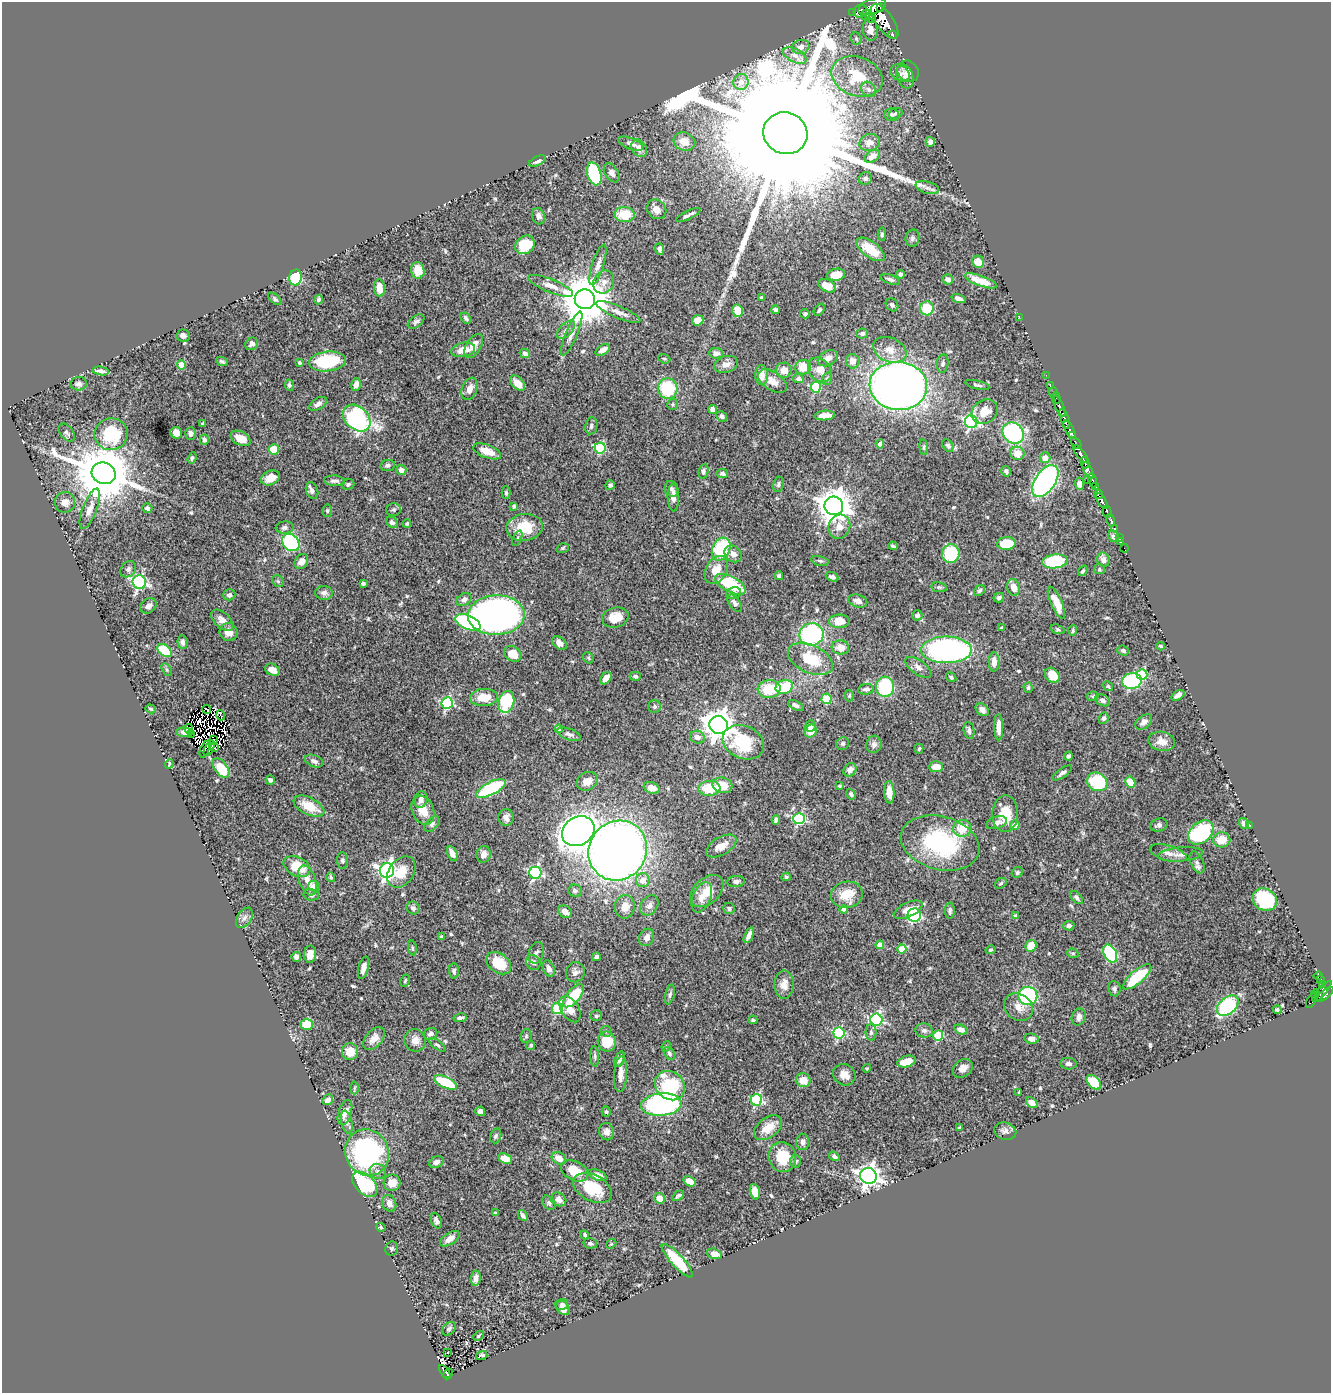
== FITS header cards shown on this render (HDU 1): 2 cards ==
NAXIS1  =                 1329
NAXIS2  =                 1391

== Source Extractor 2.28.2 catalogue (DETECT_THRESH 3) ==
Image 1329 x 1391 px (HDU 1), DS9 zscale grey, 1 PNG px = 1 image px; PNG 1333 x 1395 px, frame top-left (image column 1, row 1391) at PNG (2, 2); each listed source drawn as its Kron ellipse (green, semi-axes under 4 px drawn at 4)
Background 0.64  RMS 0.019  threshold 0.057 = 3 sigma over >= 5 px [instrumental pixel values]
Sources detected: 579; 5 with non-positive FLUX_AUTO (blend fragments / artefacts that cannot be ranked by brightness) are neither listed nor drawn; of the other 574, the 500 brightest by FLUX_AUTO listed and drawn (74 fainter detections omitted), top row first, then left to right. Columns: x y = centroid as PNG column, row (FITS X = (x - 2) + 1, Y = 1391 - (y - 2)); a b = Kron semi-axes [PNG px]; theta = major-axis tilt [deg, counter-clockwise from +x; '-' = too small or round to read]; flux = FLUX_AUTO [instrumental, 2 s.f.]
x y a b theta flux
872 7 14 7 20 1700
881 8 4 2 - 210
860 11 7 6 - 60
853 13 3 2 - 14
866 14 5 4 - 210
871 18 6 4 -52 340
885 21 20 8 -55 2300
870 30 11 7 -83 10
893 35 3 3 - 73
856 39 6 5 - 2.1
801 47 8 7 - 6.2
795 55 12 6 -26 7.6
908 71 11 10 - 8.3
900 73 10 7 -33 6.1
857 76 26 19 -20 57
905 76 12 8 -71 7.3
741 82 8 7 - 11
869 89 8 6 -50 4.8
895 113 7 5 22 2.6
892 115 7 6 - 3.1
785 133 22 21 - 140000
684 142 11 9 -21 17
930 142 5 4 - 7.7
870 143 10 8 19 6.4
631 144 13 5 -22 5.7
639 148 9 7 -57 8
872 156 8 5 32 8.1
538 161 9 4 26 4.6
612 173 10 6 -57 5.2
594 174 12 7 -73 110
865 178 7 6 - 3.2
927 188 12 6 -15 6
657 209 10 9 - 8.2
625 214 10 7 -2 34
688 215 13 3 26 4.2
539 216 8 6 -74 5
882 234 6 4 88 2.3
912 238 8 7 - 3.7
525 245 10 8 36 45
659 249 6 4 -89 4.2
870 249 16 8 -37 34
978 262 6 6 - 15
598 265 21 6 73 7.9
418 270 8 6 -79 17
900 274 4 4 - 3
836 275 9 6 9 19
295 277 8 6 76 110
890 279 10 4 -19 3.7
948 279 5 5 - 5.8
981 281 17 5 -20 16
604 282 12 10 61 8.9
551 286 24 6 -22 10
827 286 9 6 -24 17
379 288 9 5 -84 14
761 298 4 3 - 2
275 299 8 4 -41 2.4
319 299 5 4 - 3
585 299 10 10 - 7100
959 299 7 4 -20 5.6
892 305 7 5 -51 2.8
927 308 7 7 - 36
775 310 4 3 - 2.9
819 310 7 4 53 2.8
738 311 6 5 - 22
618 312 24 6 -23 8.8
805 314 5 5 - 2.5
1019 317 2 2 - 22
466 318 6 4 -54 3.5
698 320 6 5 - 18
416 322 9 5 36 3.6
566 330 11 6 46 5.3
862 333 6 4 14 3
572 334 24 5 67 9.6
183 336 6 6 - 5
252 344 7 6 - 5.1
474 346 13 7 59 14
463 350 12 7 13 18
603 350 8 4 34 11
890 350 17 12 -22 17
525 353 5 4 - 3.5
716 353 7 5 -6 5.4
828 358 10 7 27 9.9
664 359 6 4 -21 1.9
222 361 6 3 -24 2.3
327 361 18 10 6 85
853 361 7 6 - 9.8
300 363 4 3 - 2.7
943 363 9 5 83 3.6
726 364 12 8 18 8.3
181 365 4 4 - 32
803 367 8 7 - 24
784 370 8 7 - 11
820 370 14 10 -48 15
101 371 8 3 -9 4.1
762 375 10 6 90 15
1046 375 2 2 - 7.3
798 379 5 4 - 3.5
827 379 6 5 - 2.4
772 381 16 9 -34 11
518 383 9 5 -45 16
79 384 8 6 4 4.8
289 385 6 4 -84 2.8
356 385 6 5 - 8.6
977 385 12 3 -14 2.8
898 386 29 24 -5 1100
1050 386 2 2 - 8.2
816 387 5 5 - 67
668 388 10 9 - 69
470 389 11 7 69 10
1053 392 5 3 - 13
1056 398 5 2 - 23
318 404 10 5 31 5.5
673 404 5 5 - 2
1060 406 11 3 -66 74
713 409 4 4 - 7.2
985 411 14 11 35 18
825 415 10 4 5 12
722 416 5 5 - 4.1
357 418 15 11 -43 240
1065 419 11 3 -70 530
971 422 6 6 - 220
203 424 3 3 - 2.2
591 426 8 6 82 3.8
1070 430 10 3 -61 640
67 433 10 6 -52 3.9
176 433 6 5 - 12
191 433 6 5 - 4.3
1013 433 11 9 -41 150
111 434 17 16 - 77
1072 436 3 3 - 200
241 438 11 6 -28 16
204 440 5 4 - 5
1076 443 6 3 -57 48
880 444 4 4 - 7.4
948 445 7 5 -57 3.4
924 447 8 4 -82 2.1
600 448 5 5 - 97
274 449 5 5 - 24
487 451 15 6 -21 17
1017 453 7 6 - 18
1081 454 10 4 -52 530
192 458 6 4 70 2.1
1045 458 5 5 - 12
1085 463 6 3 -74 150
387 465 7 5 8 4.1
401 470 5 5 - 7.5
1088 470 9 3 -62 340
703 471 7 5 79 3.5
1006 471 5 4 - 3.7
104 473 12 10 -24 10000
722 473 6 4 -7 3.3
270 478 9 7 26 15
1088 480 2 2 - 36
334 481 10 5 -4 4.5
1045 481 18 10 56 340
1093 481 7 3 -75 150
348 484 6 5 - 2.8
778 484 8 5 78 2.7
1079 484 6 4 -84 7.3
610 485 5 4 - 2.5
1096 487 4 3 - 120
671 489 8 6 -71 3.5
312 491 8 6 -70 3.8
506 493 6 4 -88 2.1
1098 495 4 3 - 110
673 497 14 5 -88 7.6
1102 501 8 4 -60 730
65 502 10 10 - 8.6
514 506 4 3 - 1.8
834 506 9 9 - 2600
147 508 5 5 - 3.5
90 509 21 7 69 12
394 510 7 6 - 2.4
327 511 6 4 -86 2.1
1107 512 6 3 -75 120
1111 520 6 3 -75 170
392 522 6 5 - 3.3
407 523 4 4 - 2
525 527 18 13 9 39
839 527 12 10 65 12
284 528 9 6 7 3.6
1114 528 3 3 - 46
1113 536 6 5 - 3.9
1119 537 2 2 - 6.8
517 538 8 4 67 2
1121 541 2 2 - 5.8
291 542 9 7 -45 190
1006 544 9 6 3 35
893 546 5 3 - 2.4
563 548 6 4 18 2.1
1124 548 4 2 - 7.6
721 549 12 8 64 100
733 554 9 7 -39 7.1
951 554 9 9 - 62
1103 560 7 6 - 7.4
820 561 8 4 -13 2.5
1055 561 13 7 7 89
301 562 8 6 59 9.7
128 569 9 7 50 4.1
1099 569 5 5 - 2
716 570 15 10 62 19
1083 571 6 3 53 2
779 576 4 3 - 2.9
832 577 7 4 -21 4.2
278 581 6 5 - 2.1
139 582 7 6 - 270
363 583 4 3 - 2.9
731 584 17 7 -27 78
939 587 8 5 -9 2.5
1014 587 8 6 -74 10
979 591 6 5 - 2.7
324 593 8 7 - 5.2
734 593 7 5 20 5.6
229 595 6 5 - 4
999 598 5 5 - 2.7
464 599 8 6 31 5.7
858 601 10 6 -17 7.4
735 603 10 5 -56 4.2
1056 603 17 5 -66 18
148 606 9 6 39 6.9
496 615 28 19 2 890
917 615 5 5 - 4.1
615 617 13 10 13 20
222 620 13 7 -43 9.6
839 621 10 6 3 21
468 622 13 7 -23 150
1001 628 4 3 - 1.8
1058 629 7 4 -18 2.2
1073 631 5 3 - 1.8
229 632 9 8 - 12
811 634 12 11 - 170
182 642 7 5 -84 4.9
560 643 8 5 -40 7.9
1161 646 4 3 - 2.2
840 647 9 7 -6 14
165 650 8 5 -39 52
946 650 25 13 0 350
1123 651 6 4 -23 3.1
513 654 9 7 -38 21
588 658 6 5 - 1.7
810 659 24 13 -24 44
994 662 9 5 -89 11
918 667 15 7 -35 6.9
167 670 7 4 -59 2.1
272 670 7 5 -27 11
1052 675 8 6 -48 21
1142 675 5 5 - 64
635 676 5 4 - 2.5
951 677 5 4 - 2.5
606 678 7 4 53 9.2
1132 681 10 8 5 140
1108 686 5 4 - 2
784 687 9 6 15 43
885 687 10 9 - 83
1028 688 5 4 - 2.6
769 689 11 9 4 38
866 689 8 5 7 3.7
1178 695 7 4 32 5.2
849 696 6 4 89 1.7
1093 696 6 4 13 1.7
484 697 14 8 4 22
826 699 5 5 - 45
1103 700 8 5 -29 4.3
506 702 11 7 75 69
447 703 6 5 - 160
796 705 8 4 -27 4
654 707 6 6 - 2.7
151 709 5 4 - 2
207 709 4 3 - 2
982 710 7 5 -42 6.7
221 715 5 3 - 4.7
1103 718 6 5 - 3.8
1144 722 9 6 39 5.9
719 725 9 9 - 1900
810 726 6 5 - 5.9
999 727 13 4 -88 12
189 729 5 2 - 1.7
559 729 4 4 - 14
969 730 8 5 -79 4
811 731 7 6 - 18
184 732 8 4 -3 6.5
191 734 3 2 - 1.8
569 734 12 5 -20 5.9
697 737 7 6 - 7.4
214 740 3 2 - 2.4
1162 741 13 9 -11 11
743 742 21 16 -25 62
843 743 7 6 - 2.8
874 744 9 7 72 4.7
209 748 8 4 63 3.7
215 748 4 2 - 2.8
205 749 9 3 69 6.1
919 749 5 3 - 2.2
1068 756 4 3 - 3
314 761 9 6 -22 4.7
169 764 5 3 - 2.4
936 767 7 5 5 14
221 768 11 6 -54 37
850 770 7 6 - 7.8
1062 773 11 4 35 4.3
270 780 4 4 - 3.3
587 781 11 9 27 12
1097 782 10 9 - 83
1130 782 5 5 - 23
722 785 10 7 -13 22
839 786 3 3 - 1.8
491 788 16 6 27 110
652 788 8 5 -19 11
709 788 11 7 6 40
889 792 11 5 -86 13
851 794 6 4 -58 3
421 800 8 6 77 6.9
309 806 16 8 -26 27
423 810 15 10 -67 21
1005 814 18 13 89 29
506 817 8 7 - 6.6
799 819 6 5 - 150
776 820 5 4 - 3.5
997 823 10 6 16 5.4
1244 823 6 4 -54 4.7
432 824 9 5 45 3.7
1015 825 5 4 - 8.1
1159 825 9 6 18 4.4
1249 825 4 3 - 9.6
962 828 9 8 - 24
578 831 17 14 33 1400
1201 832 14 10 40 120
1222 840 8 7 - 21
940 843 40 26 -15 140
721 846 17 9 30 14
618 851 31 28 54 1200
1168 853 19 7 -15 8.2
452 854 8 4 -64 8.6
484 854 8 7 - 7.1
1180 854 22 7 5 8.9
342 861 8 5 -84 3.4
1197 862 11 6 -65 5.4
297 866 14 9 -26 33
387 871 7 7 - 440
401 872 17 12 55 26
535 873 6 6 - 200
1017 873 6 5 - 2.9
331 877 5 3 - 2.2
786 877 4 4 - 1.9
308 880 16 8 -70 14
643 880 7 6 - 13
736 881 9 5 5 4.3
1001 883 6 4 34 2.3
314 886 6 5 - 13
575 891 7 6 - 3.4
707 891 19 12 43 25
311 895 8 6 -11 3.9
847 895 16 13 11 26
702 897 16 9 67 14
1077 898 8 4 -49 3.7
1265 900 13 10 -35 110
649 905 11 8 55 6.4
625 907 12 10 79 14
413 908 7 6 - 4.3
729 909 6 5 - 2.9
844 909 4 4 - 11
908 910 15 7 25 14
950 911 8 5 86 4.3
565 912 7 5 -34 7.5
914 915 6 6 - 150
1016 916 3 3 - 3.3
244 918 11 7 57 6
1069 926 5 4 - 3.6
749 935 8 4 67 7.6
442 937 4 3 - 3.8
647 937 9 7 64 7.3
880 945 4 4 - 16
1031 946 6 5 - 27
412 948 7 4 -82 2.1
902 949 4 4 - 28
990 950 5 4 - 1.7
536 953 11 7 74 4.4
1073 953 6 4 -19 1.9
1110 953 9 6 -62 120
310 954 8 6 87 9.8
296 957 5 5 - 4.4
596 957 4 4 - 3.6
533 962 8 7 - 5.8
499 963 14 9 -36 37
363 968 11 5 75 9.3
549 969 8 5 -69 7
454 971 7 5 -86 3.3
575 972 10 9 - 6.6
1318 976 4 2 - 20
1137 977 18 6 41 66
1321 980 3 3 - 36
405 981 6 4 63 1.9
784 984 14 10 90 11
1323 984 3 3 - 89
1114 989 8 6 -83 3.7
1322 991 13 4 49 250
1315 994 5 3 - 21
1325 994 10 4 40 330
670 995 10 4 77 3.2
574 996 14 6 50 47
1028 996 9 9 - 160
1319 997 3 2 - 57
1311 1000 8 4 65 37
1228 1006 12 8 40 110
1018 1007 15 12 -43 13
557 1008 5 5 - 100
570 1009 14 8 -58 15
1277 1010 4 4 - 2.3
596 1016 6 5 - 2.4
1079 1017 9 6 69 6.5
460 1018 6 4 11 4.3
753 1020 4 3 - 2.2
876 1020 6 6 - 200
307 1024 6 5 - 34
924 1030 9 7 -13 4.9
961 1030 7 4 -18 8.5
606 1031 5 5 - 3.2
871 1032 8 5 -90 3.4
839 1033 6 5 - 130
430 1034 7 5 22 4.8
938 1035 5 5 - 72
526 1036 7 5 81 2.1
374 1039 13 8 48 12
1031 1039 7 5 -5 7.1
415 1040 11 10 - 9.4
607 1041 10 9 - 35
437 1045 10 4 -37 2.5
531 1045 4 4 - 2.1
666 1046 5 4 - 1.7
350 1052 8 8 - 24
669 1053 7 5 -58 3.3
595 1056 10 4 -88 3.1
619 1059 8 4 68 5.8
907 1061 9 5 16 27
1068 1064 8 6 -5 3.9
867 1068 4 4 - 1.8
963 1068 11 8 40 8.1
621 1074 18 6 86 10
844 1075 12 10 -33 12
803 1080 7 7 - 16
445 1082 12 5 -25 58
1094 1082 8 5 -46 44
670 1086 16 13 -42 82
354 1088 6 4 88 1.7
1019 1092 4 3 - 2.2
328 1100 6 5 - 5.3
756 1100 5 5 - 150
1032 1103 6 4 -38 7.1
661 1104 20 11 5 310
480 1111 5 4 - 7.6
345 1112 13 6 71 10
606 1112 5 4 - 2.1
347 1122 12 5 -78 4.2
768 1128 16 10 37 20
959 1128 3 3 - 1.8
1005 1131 11 8 -13 6.5
606 1132 9 7 -77 7.1
496 1136 7 5 71 2.9
803 1142 8 6 89 6
367 1152 23 21 -62 240
834 1156 6 4 -34 3.7
782 1157 15 13 -75 38
559 1158 7 6 - 13
505 1159 7 5 -23 21
795 1161 6 5 - 4.2
436 1162 7 5 27 6.2
378 1171 8 7 - 4.6
575 1171 14 9 -26 30
597 1175 10 5 -21 11
868 1176 8 8 - 790
689 1181 6 4 -30 12
392 1183 8 8 - 13
365 1184 15 9 -45 97
592 1188 21 13 -27 51
755 1192 8 5 -74 15
678 1196 7 3 35 2.6
660 1198 5 5 - 14
559 1199 8 6 -33 7.3
389 1203 8 6 -66 8.2
549 1203 8 6 -54 2.8
496 1213 4 3 - 2.2
523 1216 6 3 -52 3.8
436 1221 8 5 -67 4.2
381 1227 5 4 - 1.8
585 1235 4 3 - 2.4
450 1239 11 6 34 9.3
590 1243 7 5 -14 3.1
611 1244 5 4 - 1.8
392 1249 7 6 - 2.8
714 1254 8 5 -16 12
677 1261 22 6 -48 54
476 1278 8 5 81 6.8
562 1304 6 5 - 4
563 1308 8 6 -53 7.5
449 1329 8 5 41 3.1
479 1336 6 4 40 1.7
447 1352 3 3 - 3.1
482 1356 6 4 19 3
445 1372 8 3 -55 98
448 1374 6 3 61 99
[74 fainter detections neither listed nor drawn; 5 non-positive-flux detections neither listed nor drawn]